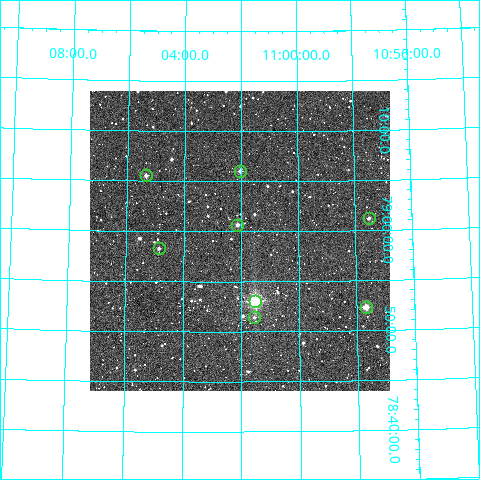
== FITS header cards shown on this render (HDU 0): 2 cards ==
NAXIS1  =                  300
NAXIS2  =                  300

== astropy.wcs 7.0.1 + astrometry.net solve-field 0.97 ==
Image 300 x 300 px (HDU 0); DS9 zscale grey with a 90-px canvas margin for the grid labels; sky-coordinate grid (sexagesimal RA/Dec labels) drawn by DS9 from the SOLVED WCS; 8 Tycho-2 reference stars matched to detected sources circled (green)
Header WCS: RA---TAN/DEC--TAN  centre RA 11:02:03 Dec +78:59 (165.51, +78.99 deg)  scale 6 arcsec/px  FOV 30.0' x 30.0'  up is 0 deg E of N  parity normal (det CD < 0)
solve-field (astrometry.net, Tycho-2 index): VERIFIED the header's WCS against the Tycho-2 star catalogue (verified at 2 index scales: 7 matches each, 0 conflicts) and refined it, rather than solving blind
Solved WCS: RA---TAN-SIP/DEC--TAN-SIP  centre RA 11:02:03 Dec +78:59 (165.51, +78.99 deg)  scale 6 arcsec/px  FOV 30.0' x 30.0'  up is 0 deg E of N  parity normal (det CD < 0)
The solver's refit moves the header's centre by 1.6 arcsec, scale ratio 0.9995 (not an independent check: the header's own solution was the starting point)
Tycho-2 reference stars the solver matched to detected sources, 8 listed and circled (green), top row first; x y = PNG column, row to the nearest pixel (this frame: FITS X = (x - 90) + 1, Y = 300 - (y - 91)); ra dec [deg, ICRS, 3 dp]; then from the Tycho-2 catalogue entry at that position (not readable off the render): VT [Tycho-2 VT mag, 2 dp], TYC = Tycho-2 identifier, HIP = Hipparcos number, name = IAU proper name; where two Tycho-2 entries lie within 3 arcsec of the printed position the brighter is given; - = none
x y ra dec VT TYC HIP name
240 171 165.507 +79.101 11.05 4552-843-1 - -
146 175 166.337 +79.092 10.86 4552-811-1 - -
369 218 164.380 +79.020 11.37 4552-1215-1 - -
237 225 165.531 +79.012 11.03 4552-1363-1 - -
159 248 166.216 +78.971 11.82 4552-1509-1 - -
255 301 165.379 +78.884 7.63 4552-651-1 53889 -
366 307 164.423 +78.872 9.55 4552-523-1 - -
254 317 165.387 +78.857 11.98 4552-1336-1 - -